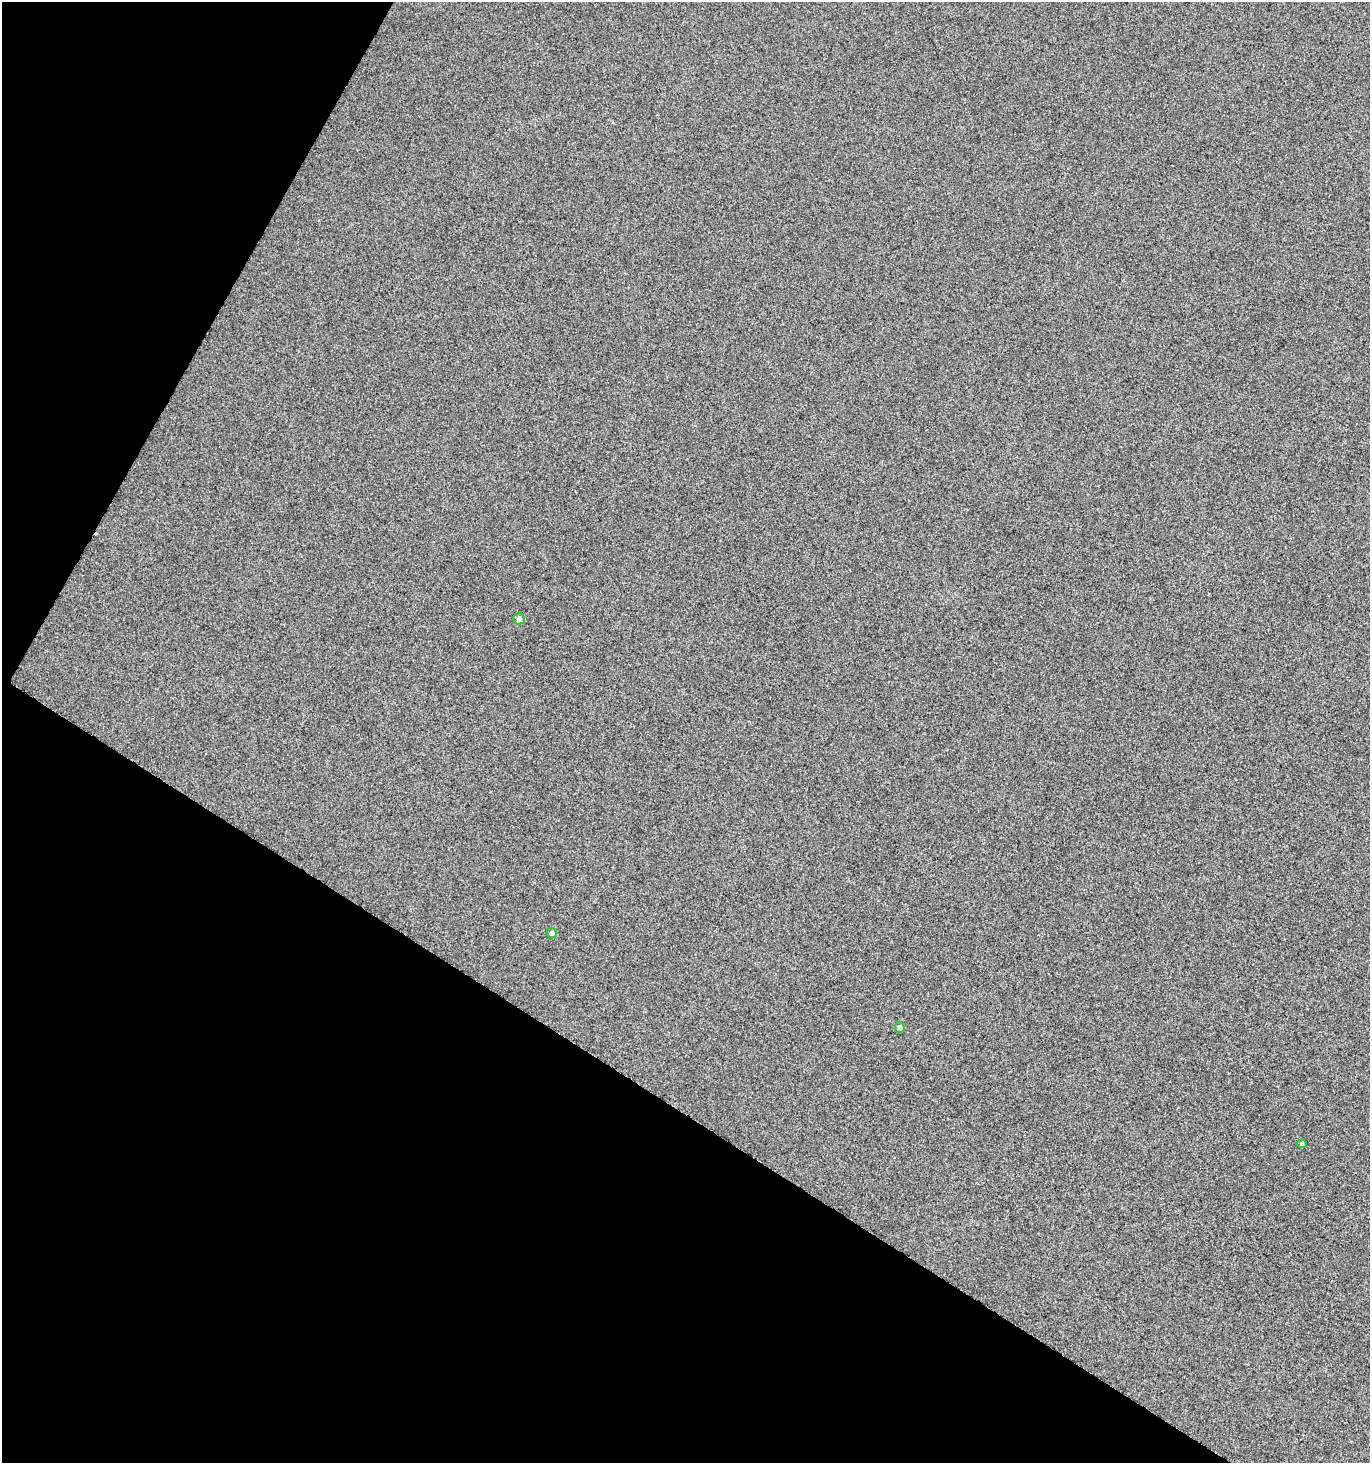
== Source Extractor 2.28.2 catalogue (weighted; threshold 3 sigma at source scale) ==
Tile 9 of 4 x 4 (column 1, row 3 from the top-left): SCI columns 195-1562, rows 1469-2929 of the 5933 x 5854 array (HDU 1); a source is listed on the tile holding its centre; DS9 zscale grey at full resolution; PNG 1372 x 1465 px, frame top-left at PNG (2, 2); each listed source drawn as its Kron ellipse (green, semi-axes under 4 px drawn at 4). Shown black and unused: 31% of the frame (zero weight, under 3 of 5 exposures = <1% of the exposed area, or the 3 px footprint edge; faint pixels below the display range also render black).
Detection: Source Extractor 2.28.2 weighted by HDU 2 'WHT'; one run over the whole footprint, this tile lists its part. Background 0.0149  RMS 0.086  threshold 0.385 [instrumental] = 3 sigma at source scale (4.5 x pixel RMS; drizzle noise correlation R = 1.50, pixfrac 1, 0.0396/0.0396 arcsec/px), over >= 5 px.
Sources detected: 4; all 4 listed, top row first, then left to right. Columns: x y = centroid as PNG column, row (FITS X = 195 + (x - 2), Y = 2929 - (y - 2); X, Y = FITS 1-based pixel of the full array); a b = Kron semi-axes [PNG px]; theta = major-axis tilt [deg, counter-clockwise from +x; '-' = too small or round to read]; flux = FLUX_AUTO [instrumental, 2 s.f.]
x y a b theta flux
519 619 6 5 - 30
552 933 5 5 - 20
900 1027 5 5 - 25
1302 1144 5 4 - 10